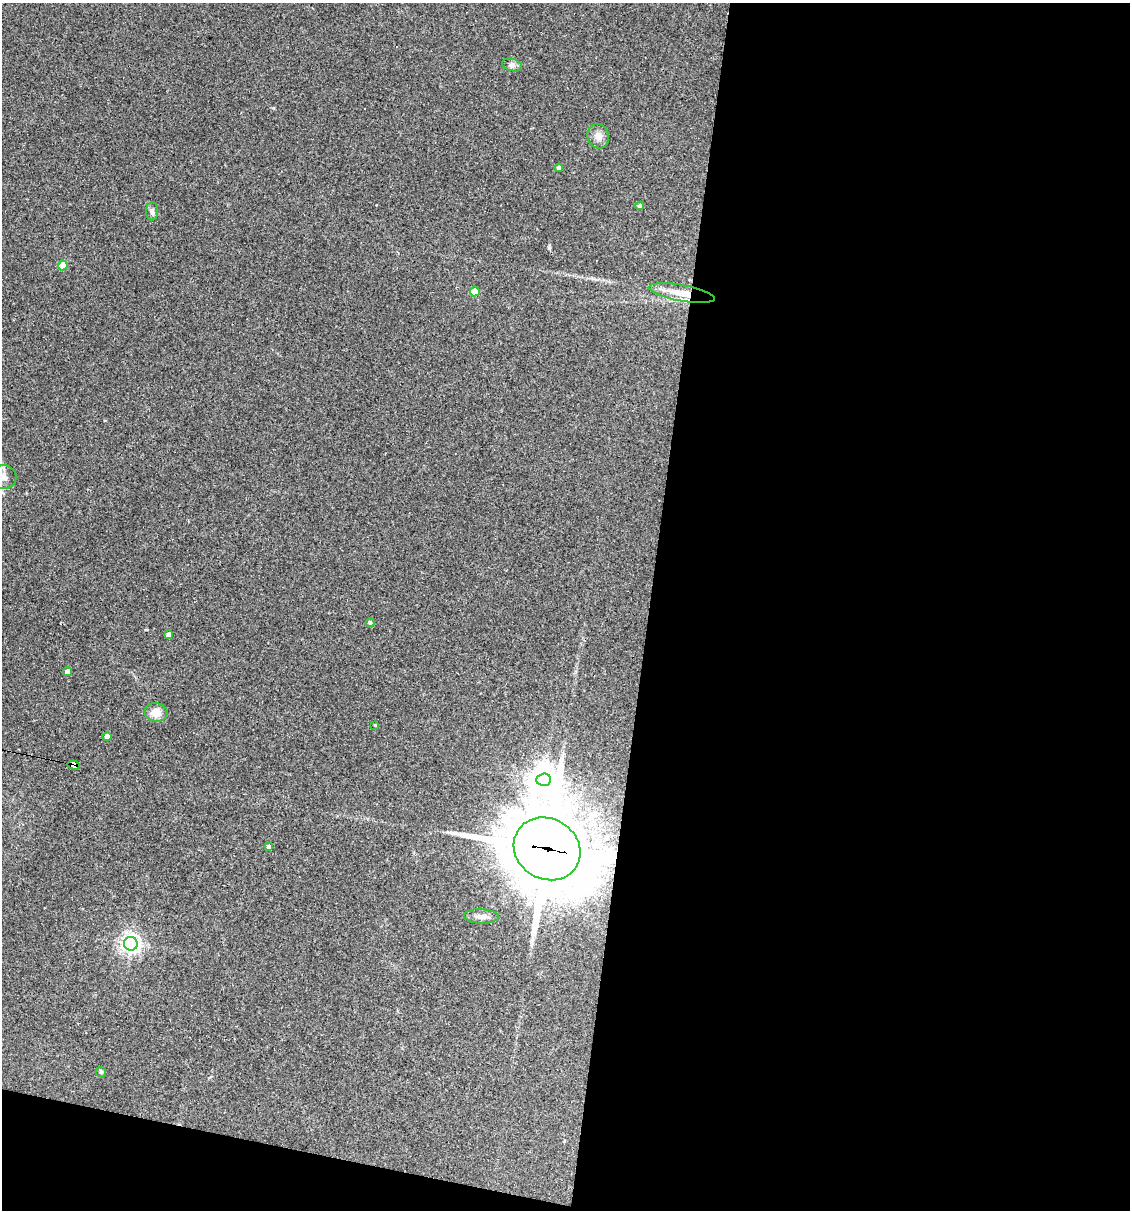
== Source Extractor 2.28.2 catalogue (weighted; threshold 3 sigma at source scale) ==
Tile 16 of 4 x 4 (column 4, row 4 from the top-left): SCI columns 3614-4741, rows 1-1208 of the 4853 x 4831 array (HDU 1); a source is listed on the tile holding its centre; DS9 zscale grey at full resolution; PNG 1132 x 1212 px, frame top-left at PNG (2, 3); each listed source drawn as its Kron ellipse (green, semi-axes under 4 px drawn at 4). Shown black and unused: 45% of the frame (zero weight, under 3 of 4 exposures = <1% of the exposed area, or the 3 px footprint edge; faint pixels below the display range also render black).
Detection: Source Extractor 2.28.2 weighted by HDU 2 'WHT'; one run over the whole footprint, this tile lists its part. Background 0.149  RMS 0.0066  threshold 0.0296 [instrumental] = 3 sigma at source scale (4.5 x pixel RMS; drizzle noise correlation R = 1.50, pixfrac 1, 0.05/0.05 arcsec/px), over >= 5 px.
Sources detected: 28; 1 inside a brighter object's white glare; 4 cosmic-ray / hot-pixel residue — neither listed nor drawn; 1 inside a brighter listed object's ellipse — not listed separately; the other 22 listed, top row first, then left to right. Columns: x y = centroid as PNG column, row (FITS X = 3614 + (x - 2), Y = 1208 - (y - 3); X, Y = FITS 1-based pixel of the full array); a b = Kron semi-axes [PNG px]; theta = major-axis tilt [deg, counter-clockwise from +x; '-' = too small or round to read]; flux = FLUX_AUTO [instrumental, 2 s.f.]
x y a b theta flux
512 65 10 6 -15 2.3
598 136 12 10 -72 4.8
559 168 4 4 - 2.3
640 206 4 4 - 1.3
152 211 9 6 -89 2
63 265 5 5 - 14
475 291 5 5 - 15
682 293 33 8 -10 14
4 477 13 12 - 6
370 623 4 4 - 1.4
169 634 4 4 - 2.1
68 672 4 4 - 5.8
156 712 11 9 -7 7.3
375 725 3 3 - 0.6
107 737 4 4 - 3.2
74 765 6 4 -13 150
544 780 7 6 - 390
269 847 4 4 - 1.7
547 849 34 30 -31 7300
481 916 17 7 -2 4
131 944 7 7 - 350
101 1072 5 5 - 1
Overlapping masked pixels (flux is a lower limit): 3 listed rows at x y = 682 293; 74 765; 547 849
Isophote crosses this tile's border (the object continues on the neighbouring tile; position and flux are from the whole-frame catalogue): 1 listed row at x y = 4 477